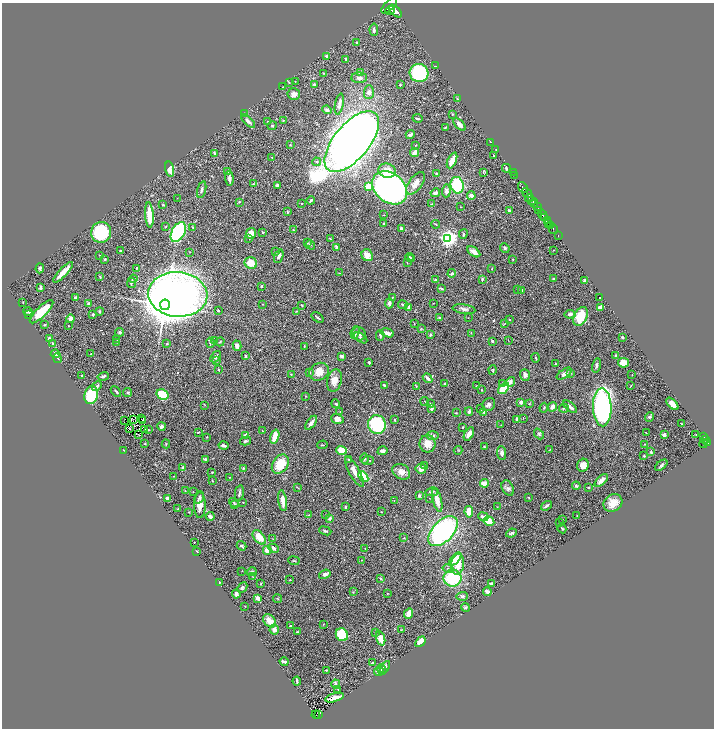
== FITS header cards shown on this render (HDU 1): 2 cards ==
NAXIS1  =                 1424
NAXIS2  =                 1452

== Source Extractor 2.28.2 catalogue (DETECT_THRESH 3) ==
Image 1424 x 1452 px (HDU 1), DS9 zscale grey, zoomed out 1/2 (1 PNG px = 2 x 2 image px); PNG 716 x 730 px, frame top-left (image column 1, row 1451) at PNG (2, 3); each listed source drawn as its Kron ellipse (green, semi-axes under 4 px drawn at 4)
Background 1.42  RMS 0.036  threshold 0.109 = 3 sigma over >= 5 px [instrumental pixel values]
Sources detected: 455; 35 cannot appear on this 1/2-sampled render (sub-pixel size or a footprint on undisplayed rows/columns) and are neither listed nor drawn; the other 420 listed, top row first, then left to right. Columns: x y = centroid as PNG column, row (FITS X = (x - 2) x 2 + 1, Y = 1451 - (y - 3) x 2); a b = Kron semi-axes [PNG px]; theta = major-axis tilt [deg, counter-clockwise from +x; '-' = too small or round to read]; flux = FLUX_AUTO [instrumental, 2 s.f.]
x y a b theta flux
389 6 10 4 44 8300
390 11 4 2 - 2100
395 11 8 4 -46 7300
374 30 6 2 -85 15
357 42 3 2 - 7.8
327 57 3 2 - 20
346 59 2 2 - 12
435 66 4 2 - 4.3
323 73 3 2 - 4.1
360 73 3 3 - 18
419 73 9 9 - 550
359 78 8 5 -1 31
289 82 3 3 - 5.2
295 82 3 3 - 4.1
314 84 3 3 - 7.7
400 85 2 2 - 6.5
283 87 3 2 - 2.9
369 92 7 5 88 34
294 94 6 5 - 32
457 99 4 3 - 7.5
339 104 11 4 79 32
327 110 5 4 - 13
245 113 3 2 - 12
452 114 3 2 - 4.5
417 118 5 2 - 8.4
283 120 3 2 - 4.1
248 121 8 4 -44 26
268 121 2 2 - 6.4
460 125 7 3 -45 31
272 126 4 3 - 7.6
445 127 3 2 - 5.2
410 135 4 3 - 23
352 141 37 17 50 8300
491 142 2 1 - 290
290 145 3 3 - 3.6
416 145 3 2 - 3.4
496 150 2 2 - 2.3
415 152 4 3 - 37
214 153 3 2 - 15
494 156 2 2 - 4
271 157 3 1 - 2.7
452 160 8 3 65 74
317 162 4 4 - 10
506 168 4 3 - 12
170 169 7 4 -75 70
228 171 3 3 - 11
387 171 9 7 -17 94
483 172 3 2 - 3.7
513 172 2 1 - 20
436 173 3 3 - 11
514 175 2 1 - 34
229 178 7 3 -85 30
415 183 13 6 53 57
253 184 3 3 - 5.5
277 185 3 3 - 17
457 185 8 6 -77 340
368 187 3 3 - 210
390 188 19 14 -39 2800
523 188 6 2 -52 2300
202 190 8 3 75 14
446 191 6 4 87 28
435 193 5 4 - 22
527 193 5 2 - 2700
471 196 4 3 - 27
177 198 2 1 - 1.8
529 198 4 2 - 730
311 200 4 3 - 12
531 201 4 2 - 970
239 202 4 3 - 5.2
302 203 2 2 - 3.5
534 203 5 3 - 1400
432 204 3 2 - 5.6
163 205 3 2 - 7.1
461 207 2 1 - 2.3
537 207 4 3 - 800
538 210 3 3 - 1100
509 211 3 3 - 16
287 212 3 2 - 10
149 215 12 3 -86 170
384 215 3 2 - 2.3
543 215 6 3 -56 4100
544 218 3 2 - 1700
547 221 2 1 - 640
549 223 2 2 - 440
384 224 3 3 - 9.6
435 224 4 2 - 5
166 226 3 3 - 5
550 226 3 2 - 560
193 227 4 2 - 5.5
401 228 3 3 - 13
553 229 5 1 - 600
293 230 2 2 - 7.9
101 232 10 10 - 440
178 232 11 6 60 1000
263 232 2 2 - 6.5
251 233 6 5 - 78
463 234 5 3 - 9
558 236 2 1 - 110
249 238 3 3 - 5.5
448 238 4 4 - 2800
330 239 3 3 - 7.6
308 243 3 2 - 3.9
310 245 5 2 - 6.2
337 247 4 3 - 16
505 248 5 3 - 11
554 250 2 2 - 2.5
120 251 2 2 - 8.1
190 252 2 2 - 2.1
276 252 4 3 - 8.4
474 252 7 4 -35 56
100 255 2 2 - 3.9
367 255 6 5 - 72
279 256 7 3 68 21
409 257 4 3 - 14
105 259 3 2 - 8.3
412 259 3 3 - 13
513 259 2 2 - 2.6
251 263 6 5 - 98
407 263 3 2 - 3.3
40 268 5 3 - 13
137 268 2 2 - 7.7
492 269 3 2 - 2.8
63 272 14 3 46 110
339 273 2 2 - 3
452 273 4 3 - 15
100 277 3 2 - 6.4
133 279 4 2 - 8.4
435 279 2 2 - 8.1
482 279 2 2 - 11
554 279 3 2 - 7.3
585 281 3 3 - 14
131 283 5 4 - 13
261 286 2 2 - 8
41 287 3 2 - 18
441 288 4 2 - 14
518 289 4 3 - 5.7
522 290 3 3 - 9.6
178 294 29 22 -4 5200
600 297 2 1 - 7.1
75 298 3 3 - 18
392 298 3 3 - 6.4
23 302 3 2 - 2.6
389 303 5 4 - 24
433 303 2 2 - 1.9
88 304 4 3 - 19
262 304 2 2 - 2.4
165 305 5 5 - 41000
302 305 4 2 - 5.5
403 305 5 3 - 13
601 307 4 3 - 58
409 308 4 3 - 24
464 309 11 4 -9 24
218 310 2 2 - 5.6
100 311 4 4 - 8.8
296 311 4 1 - 3.6
28 312 4 3 - 23
42 312 15 5 44 210
93 314 2 2 - 31
570 314 5 4 - 27
28 315 3 2 - 2.6
580 316 10 6 65 200
318 318 7 2 -37 11
439 318 3 2 - 11
468 318 2 1 - 1.8
70 319 4 3 - 22
510 320 2 2 - 6.8
414 323 2 2 - 2.3
504 324 4 2 - 3.9
45 325 3 3 - 7
68 326 2 2 - 3.5
421 328 4 2 - 4.1
120 332 4 4 - 12
355 332 6 4 69 12
387 333 7 3 -15 39
471 333 3 2 - 3.5
359 334 7 6 - 33
380 335 5 3 - 12
430 335 4 3 - 6.4
622 337 3 2 - 7.9
49 338 4 3 - 12
361 338 7 3 -35 15
117 339 3 2 - 2.8
508 340 2 2 - 2.2
215 341 2 2 - 2.6
492 341 3 2 - 13
117 342 2 2 - 4.4
220 342 5 2 - 5.2
210 343 5 3 - 7.4
53 344 3 2 - 14
167 344 3 2 - 4.8
237 346 5 4 - 31
304 346 3 2 - 3.8
55 354 4 4 - 24
91 354 2 1 - 2.8
615 355 4 3 - 7.6
245 356 2 2 - 10
342 356 3 3 - 16
215 357 6 3 49 19
57 358 5 3 - 11
536 358 5 2 - 5.6
217 360 4 3 - 8.9
369 362 3 2 - 13
623 363 5 4 - 60
555 364 3 2 - 4.2
596 365 7 3 75 19
219 369 3 2 - 4
493 370 4 3 - 7.4
309 372 3 2 - 5
319 372 10 8 31 75
291 374 4 3 - 5.7
564 374 9 4 33 33
570 374 3 2 - 3.3
82 375 3 2 - 4.7
525 375 6 4 -71 34
632 375 2 2 - 3.3
103 376 6 3 15 12
428 378 5 2 - 21
334 380 11 7 76 63
510 382 5 4 - 26
444 383 2 2 - 3.4
502 384 3 3 - 13
384 385 3 2 - 11
97 386 5 3 - 17
416 386 3 2 - 3.6
476 386 3 2 - 2.9
631 386 3 1 - 3.6
504 388 7 4 49 210
482 390 4 2 - 4.3
116 391 6 2 -46 8.1
128 393 4 3 - 7.8
91 395 9 6 73 300
162 395 6 5 - 240
306 396 2 2 - 3
425 402 4 1 - 3.5
521 402 2 2 - 55
336 404 4 3 - 9.5
430 404 3 3 - 14
489 404 7 6 - 19
529 404 3 2 - 3.7
672 404 7 4 -47 51
205 405 3 2 - 2.7
552 407 5 4 - 33
570 407 8 3 -39 26
602 407 19 9 -88 1600
544 408 5 2 - 5.1
564 408 5 3 - 8.4
431 409 3 3 - 11
481 409 3 2 - 3.8
340 411 3 2 - 2.3
469 412 4 3 - 14
484 412 2 2 - 57
456 413 3 2 - 5.6
649 417 5 4 - 16
523 418 3 1 - 3.2
141 419 2 1 - 1.8
337 419 6 5 - 33
517 419 3 3 - 17
124 420 3 1 - 2.1
133 420 2 1 - 1.7
395 420 3 2 - 6
143 421 2 2 - 1.7
311 423 8 3 55 35
377 424 9 8 - 550
681 424 2 1 - 2.3
501 425 3 2 - 2.5
161 426 4 4 - 16
463 427 2 2 - 5.6
130 429 2 1 - 0.64
144 430 2 1 - 4.1
148 430 2 2 - 4.6
262 431 3 1 - 3.4
198 432 3 2 - 5.2
646 433 4 1 - 2.4
138 434 2 1 - 1.8
469 434 7 4 59 44
539 434 6 3 -49 11
432 435 6 3 1 18
664 435 3 3 - 21
696 435 2 2 - 2.8
245 436 3 2 - 37
704 436 3 2 - 400
207 437 4 3 - 4.8
275 437 7 3 73 100
705 439 3 2 - 500
245 441 5 3 - 12
704 443 4 3 - 890
708 443 3 2 - 940
145 444 3 2 - 6.2
166 444 4 3 - 5
428 444 9 8 - 75
645 444 2 2 - 3
223 445 5 3 - 19
322 445 5 2 - 4
484 446 3 2 - 3.9
124 450 2 2 - 3.9
342 450 5 4 - 110
458 450 4 2 - 5
549 450 3 2 - 2.5
383 451 5 3 - 24
651 452 4 3 - 10
502 453 7 4 -85 23
644 456 3 2 - 8
205 459 3 3 - 8
349 459 3 3 - 5.5
365 459 5 3 - 8
368 461 6 3 6 8.1
280 464 10 7 57 160
424 465 3 2 - 5.7
583 465 6 5 - 53
661 465 7 3 40 13
183 467 3 3 - 13
243 468 2 2 - 9.3
421 469 5 5 - 35
212 472 2 2 - 6.1
354 472 17 5 -61 60
401 472 9 7 -33 50
174 476 3 2 - 3.8
229 477 2 2 - 4.3
363 477 6 4 -47 280
212 480 2 2 - 4.1
601 481 8 4 41 37
485 483 4 3 - 86
576 486 4 3 - 12
297 487 4 2 - 4.1
508 488 8 5 -61 20
589 488 3 3 - 5.8
185 491 2 2 - 3.5
193 492 3 2 - 2.9
432 492 7 4 12 19
239 493 8 2 80 16
419 496 3 2 - 14
199 497 6 4 68 14
528 497 4 2 - 3.3
429 498 2 1 - 1.7
167 499 3 2 - 37
394 500 2 2 - 2.9
437 500 12 4 -75 79
283 501 10 3 -82 69
243 502 2 1 - 3
234 503 5 3 - 9.3
613 503 10 8 34 72
235 504 4 3 - 6.1
200 505 13 6 90 73
546 506 6 2 36 15
345 507 4 2 - 6.8
497 507 2 2 - 2.4
178 509 2 2 - 4.1
189 512 2 2 - 4.8
382 512 2 2 - 2.8
469 512 6 4 -83 64
309 515 4 3 - 5.4
326 515 2 2 - 2.7
577 515 2 1 - 2.3
210 516 4 3 - 21
483 517 5 3 - 26
329 518 3 3 - 16
563 520 2 2 - 4.5
489 521 5 4 - 97
559 522 3 2 - 3.1
562 529 5 3 - 9
325 531 6 2 -22 11
443 531 18 10 46 1200
511 533 5 3 - 12
259 537 8 5 -49 97
272 538 3 2 - 3.6
404 538 3 2 - 3.8
194 542 2 2 - 4.6
241 546 5 3 - 10
274 548 5 4 - 24
365 549 2 2 - 2.7
267 550 4 3 - 78
197 551 2 2 - 5.6
455 559 8 3 46 72
361 560 2 1 - 2
294 561 6 2 -9 6.4
458 564 10 6 83 92
448 569 5 3 - 15
242 571 2 1 - 1.8
252 572 5 3 - 15
325 574 6 3 21 30
253 577 3 3 - 4.2
452 578 9 8 - 420
381 579 4 3 - 9.6
290 580 2 2 - 3.5
219 582 2 2 - 8.1
492 583 4 2 - 11
260 584 3 2 - 3.9
242 588 6 4 46 14
487 591 4 3 - 24
353 592 3 2 - 5.1
387 593 2 2 - 5
236 594 4 3 - 28
462 596 6 4 2 14
257 598 4 4 - 21
277 599 4 3 - 7.3
245 606 2 1 - 1.3
465 607 4 4 - 10
409 614 5 3 - 88
270 621 7 5 -49 65
323 624 2 2 - 2.8
290 626 2 2 - 6.1
274 630 5 5 - 28
401 630 4 2 - 3.8
297 632 2 2 - 3.9
376 632 2 2 - 2.6
342 635 6 6 - 180
381 638 7 4 -71 80
420 642 6 3 48 91
284 662 4 2 - 20
372 663 3 2 - 6.6
385 667 7 4 58 25
382 669 5 4 - 15
326 670 2 2 - 4.9
379 672 5 3 - 21
297 681 4 2 - 11
336 684 4 3 - 6.9
338 689 2 2 - 4
334 698 9 3 16 98
318 714 2 2 - 29
316 715 4 2 - 110
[35 sub-pixel or undisplayed-footprint detections neither listed nor drawn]